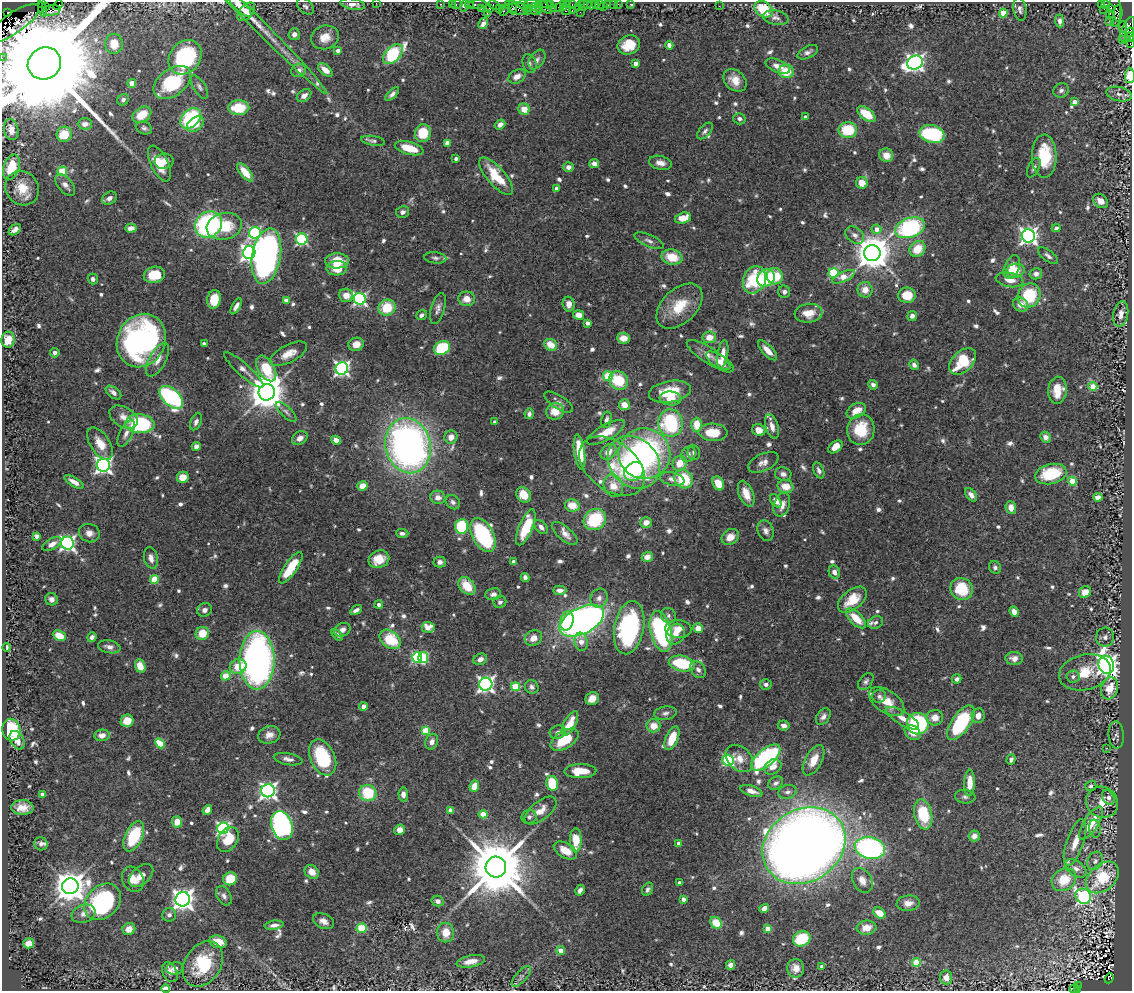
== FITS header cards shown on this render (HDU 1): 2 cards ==
NAXIS1  =                 1130
NAXIS2  =                  989

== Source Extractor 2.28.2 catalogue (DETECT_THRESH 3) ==
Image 1130 x 989 px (HDU 1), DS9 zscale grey, 1 PNG px = 1 image px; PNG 1134 x 993 px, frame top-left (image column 1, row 989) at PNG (2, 2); each listed source drawn as its Kron ellipse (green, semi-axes under 4 px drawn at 4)
Background 1.06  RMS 0.034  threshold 0.101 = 3 sigma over >= 5 px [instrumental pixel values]
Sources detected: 813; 4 with non-positive FLUX_AUTO (blend fragments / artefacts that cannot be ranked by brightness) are neither listed nor drawn; of the other 809, the 500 brightest by FLUX_AUTO listed and drawn (309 fainter detections omitted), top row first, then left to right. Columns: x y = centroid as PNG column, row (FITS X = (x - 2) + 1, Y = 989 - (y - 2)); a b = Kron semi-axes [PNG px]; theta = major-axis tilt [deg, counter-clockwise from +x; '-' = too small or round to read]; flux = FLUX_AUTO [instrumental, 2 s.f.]
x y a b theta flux
42 3 2 2 - 14
376 3 2 2 - 32
353 4 12 5 -9 16
441 4 3 2 - 47
452 4 2 2 - 31
457 4 6 3 10 45
478 4 9 3 1 180
531 4 8 2 4 230
546 4 5 2 - 110
564 4 3 3 - 88
567 4 3 2 - 77
572 4 3 2 - 20
581 4 3 2 - 72
588 4 3 3 - 48
595 4 3 2 - 46
608 4 3 3 - 91
613 4 2 2 - 15
618 4 2 2 - 39
630 4 3 2 - 16
1105 4 4 3 - 50
58 5 5 2 - 83
469 5 4 3 - 99
494 5 6 3 -27 89
508 5 4 2 - 60
523 5 6 3 -13 240
550 5 3 3 - 76
584 5 6 3 65 100
592 5 5 3 - 120
600 5 5 2 - 27
1101 5 3 3 - 580
240 6 15 5 -44 20
306 6 10 6 -41 7.5
464 6 6 3 72 150
603 6 2 2 - 18
719 6 2 2 - 8.3
45 7 4 3 - 64
512 7 7 3 -84 280
535 7 4 3 - 270
545 7 8 3 -44 200
558 7 2 2 - 70
564 7 3 3 - 130
578 7 3 2 - 81
529 8 2 2 - 56
539 8 5 3 - 130
554 8 2 2 - 17
1111 8 4 3 - 300
42 9 7 3 -78 170
481 9 4 3 - 60
489 9 3 3 - 100
499 9 2 2 - 34
518 9 9 6 -18 510
764 9 10 7 -35 78
1020 9 11 6 -80 9
1104 9 3 2 - 22
51 10 9 5 10 470
504 10 6 3 63 130
535 10 5 3 - 400
527 11 2 2 - 54
566 11 4 3 - 160
572 11 3 2 - 130
1115 11 16 6 -88 620
246 12 11 6 47 14
580 12 2 2 - 9.4
7 13 3 2 - 25
487 13 2 2 - 26
1003 13 4 4 - 77
1118 13 8 4 89 400
1110 14 3 3 - 77
776 18 13 7 -11 11
253 19 105 6 -45 61
1060 21 6 4 -88 11
1109 21 2 2 - 37
13 24 31 10 34 1900
483 24 6 4 58 12
1123 27 5 3 - 730
1128 29 13 6 67 1200
1131 32 5 2 - 330
294 34 6 5 - 11
325 37 14 12 17 32
1129 37 5 3 - 290
1122 40 2 2 - 61
1130 43 3 2 - 69
114 44 10 9 - 36
629 45 11 9 22 50
669 45 4 4 - 8.3
338 50 4 3 - 12
808 52 11 6 27 9.1
393 54 12 7 44 230
185 57 18 15 50 230
2 58 2 2 - 20
537 60 11 7 56 9.3
44 63 17 15 32 110000
635 63 4 4 - 16
915 63 8 6 23 1100
530 64 10 6 -73 7.6
778 66 13 6 -21 20
299 70 7 6 - 15
325 70 8 5 -40 24
786 72 7 6 - 54
1130 76 7 5 87 46
517 77 9 6 30 17
735 80 13 9 -44 29
172 82 21 13 36 160
132 83 4 4 - 41
199 87 13 6 -58 8.2
1061 90 8 7 - 8.6
392 94 9 4 45 8.7
1119 94 13 7 -12 13
304 96 8 5 35 12
123 100 6 5 - 7.8
1074 102 4 4 - 18
239 108 10 7 0 71
524 109 6 5 - 30
866 114 10 5 -37 66
142 115 10 7 34 47
805 117 3 3 - 7.3
191 118 12 8 46 180
739 119 6 5 - 7.8
85 124 7 5 -2 14
195 124 10 6 38 29
500 125 5 4 - 12
144 128 8 6 -21 7.2
11 129 11 7 -81 16
848 130 9 8 - 84
705 131 10 5 48 7.3
423 133 9 8 - 73
64 134 8 7 - 51
932 134 13 8 -15 240
373 141 12 5 -9 7.4
447 143 4 4 - 32
409 148 15 6 -15 54
886 155 7 6 - 24
1044 156 21 12 -89 110
456 159 4 3 - 7.1
164 161 9 8 - 16
159 163 19 8 -64 48
660 163 11 7 -12 16
594 164 5 4 - 14
11 167 13 8 71 52
568 167 5 4 - 12
1034 168 10 5 62 7.2
62 171 5 4 - 89
245 172 11 5 -50 40
496 176 23 9 -49 77
862 183 6 6 - 29
65 185 13 7 -49 14
22 188 18 16 -47 50
557 188 4 3 - 12
109 198 8 6 34 14
1100 201 8 6 -38 21
403 212 6 5 - 7.6
683 218 8 5 15 38
208 225 14 12 39 390
224 226 18 13 13 69
131 228 6 4 2 14
910 228 15 9 20 330
1056 228 4 4 - 9.2
877 229 5 5 - 18
15 230 7 4 38 13
255 233 6 5 - 320
855 235 10 7 -36 13
1028 236 6 6 - 1100
302 239 6 5 - 350
649 241 16 6 -24 10
917 249 8 7 - 54
249 252 6 6 - 960
872 253 8 8 - 5800
266 256 28 14 80 990
1048 256 12 5 -37 9.5
672 257 10 7 -11 51
435 258 11 5 -6 7.1
337 261 12 7 3 51
1012 267 12 7 68 27
337 268 10 7 3 49
1015 271 9 7 13 52
833 273 5 5 - 170
1036 274 6 5 - 13
154 275 11 8 11 51
775 276 8 8 - 62
843 277 12 5 24 45
766 278 9 8 - 140
93 279 5 5 - 7.7
754 280 14 11 65 130
1010 280 14 7 -11 25
865 290 8 7 - 23
784 292 6 6 - 8.7
346 295 7 7 - 25
907 295 9 7 1 64
1029 295 12 11 - 120
214 299 9 6 80 53
360 299 6 6 - 480
467 299 8 7 - 25
286 300 4 4 - 20
569 304 7 6 - 14
1021 305 8 6 -28 20
236 306 9 4 61 10
679 306 27 17 44 75
387 308 8 8 - 69
438 308 16 7 75 13
808 313 14 9 6 36
1121 314 13 7 79 16
422 315 6 4 37 9
579 315 5 5 - 25
912 316 5 5 - 10
587 323 4 3 - 14
709 337 7 6 - 28
623 338 6 5 - 25
8 340 8 6 77 45
141 340 27 24 62 680
204 344 4 3 - 12
356 344 8 6 18 21
551 345 7 5 -32 40
442 348 8 6 26 140
768 350 12 5 -47 22
55 353 5 5 - 7.1
289 354 20 9 27 28
723 354 14 5 80 19
708 355 25 7 -32 23
158 360 18 8 61 24
963 361 16 10 43 95
720 362 16 6 -34 18
914 365 5 4 - 8.9
266 368 14 8 -59 110
342 369 6 6 - 690
244 370 26 6 -42 17
608 376 5 5 - 96
618 380 10 9 - 85
873 385 5 4 - 8.7
1093 386 4 4 - 66
1057 390 14 9 85 46
267 392 8 8 - 6600
670 392 21 10 10 81
113 393 9 5 -38 12
171 397 14 8 -43 400
670 399 11 7 -5 24
559 402 16 6 -32 11
624 405 5 5 - 25
555 411 9 8 - 42
856 411 10 7 30 34
286 412 13 5 -44 8
529 414 5 4 - 9
124 417 15 10 -30 20
606 420 8 5 80 8.8
196 422 9 5 66 8.4
495 422 3 3 - 9.1
670 423 14 12 -79 210
140 424 15 9 -3 210
697 425 7 5 -89 44
772 426 12 6 -73 22
759 430 7 6 - 23
861 430 15 13 78 83
606 432 21 7 29 46
713 432 14 8 -3 61
126 433 15 6 63 13
451 437 7 6 - 19
1045 437 6 5 - 14
300 438 8 6 31 12
336 440 5 4 - 20
100 444 18 9 -57 36
196 446 4 4 - 13
408 446 28 22 -75 1200
835 447 8 5 36 28
580 452 17 5 -83 79
608 452 9 6 43 25
694 453 7 6 - 7.3
644 454 26 25 - 500
688 454 8 6 58 9.3
634 462 29 23 -46 420
763 462 16 8 25 18
680 463 8 6 58 38
103 465 6 6 - 890
612 466 37 24 -37 110
819 470 8 5 -67 8.2
634 472 10 8 41 74
783 474 8 6 -13 11
1051 474 16 10 12 110
183 477 6 6 - 28
672 479 12 6 -13 14
684 479 10 8 -46 100
1072 481 4 4 - 60
74 482 11 4 -30 18
718 483 7 5 -60 41
362 486 5 5 - 27
613 486 11 9 -65 33
786 486 8 6 -12 34
746 494 13 7 -68 33
524 495 8 7 - 45
971 495 7 5 -50 13
438 497 7 6 - 16
1098 497 5 4 - 20
776 501 7 4 -54 19
453 502 8 6 -45 8.3
572 505 7 6 - 41
782 505 12 8 71 21
1011 507 6 5 - 21
595 519 11 10 - 130
646 522 6 5 - 17
461 526 7 6 - 120
526 527 19 7 68 98
541 527 8 5 -49 13
766 531 10 8 -67 12
89 533 10 9 - 17
402 533 6 4 -3 8.3
565 533 16 7 -41 19
483 535 18 10 -63 280
37 536 4 3 - 19
730 537 9 7 34 26
67 543 6 6 - 720
52 544 10 5 30 15
647 557 5 5 - 16
151 558 11 7 -77 13
379 559 11 8 22 42
513 561 4 4 - 7.5
440 562 6 5 - 10
995 567 6 5 - 7.2
291 568 19 6 56 75
834 572 7 5 -64 12
525 577 4 4 - 9
154 579 4 4 - 82
467 586 10 7 -49 58
961 589 11 11 - 95
560 590 6 4 2 12
1085 592 6 5 - 27
493 594 8 6 10 12
599 598 10 8 61 12
51 599 6 6 - 11
852 600 17 9 39 56
500 602 6 6 - 7.7
379 604 4 4 - 10
204 610 7 6 - 9.6
356 610 6 4 31 9.7
1014 612 5 4 - 17
668 615 8 7 - 7.4
856 618 13 6 -44 45
567 621 9 6 77 65
582 621 24 13 26 1200
876 622 8 6 22 7.1
428 627 6 5 - 46
629 628 27 15 79 420
698 628 5 5 - 23
678 629 13 9 -4 21
342 630 8 6 26 12
661 631 21 10 -76 350
202 633 7 6 - 49
675 634 11 9 63 21
337 635 7 4 -48 7.1
59 636 7 5 -25 38
92 637 5 4 - 8.4
1105 637 9 9 - 12
533 638 9 7 30 21
390 639 12 8 -39 96
581 642 9 6 -81 28
7 647 4 3 - 11
109 647 11 6 -11 14
417 657 5 5 - 240
423 658 5 5 - 140
1014 658 8 6 -4 15
480 659 7 5 23 12
257 660 29 17 90 960
682 663 13 7 -11 160
1106 665 9 7 -73 1700
140 666 7 5 -68 34
238 666 8 7 - 50
698 670 9 6 -54 10
1085 672 26 17 13 71
226 676 5 4 - 49
1073 677 6 6 - 7.7
957 679 5 4 - 7.8
866 682 9 6 52 7.6
486 684 6 6 - 840
766 684 6 5 - 7.7
516 687 4 4 - 100
532 687 7 6 - 8.5
1110 688 11 8 73 51
879 696 7 6 - 7.2
592 698 7 6 - 24
887 702 20 11 -34 47
363 706 4 4 - 14
665 713 11 6 9 9.3
978 716 7 6 - 17
823 717 9 6 53 10
902 718 19 6 -31 26
935 718 8 7 - 23
127 721 6 6 - 37
961 723 20 9 55 200
570 724 13 6 61 42
918 724 11 11 - 260
784 725 6 5 - 12
653 726 7 6 - 30
11 730 11 9 -78 130
425 731 4 4 - 79
558 732 8 6 19 9.7
913 732 9 6 -39 20
102 735 7 6 - 16
269 735 11 8 18 18
1116 735 13 7 -86 11
672 738 12 6 67 55
17 740 10 6 -60 21
565 740 15 8 32 81
432 742 8 6 71 13
160 743 5 4 - 69
1107 748 2 2 - 9.8
323 757 19 12 -65 140
739 758 16 11 -44 30
766 758 17 8 40 420
288 759 14 6 -10 12
1011 759 5 4 - 7.2
728 760 6 5 - 290
813 760 17 8 61 34
773 767 9 7 33 19
580 771 16 7 1 47
552 783 7 6 - 81
776 783 8 6 32 9.5
969 783 13 5 88 33
474 786 5 4 - 35
1091 786 6 5 - 7.5
268 791 6 6 - 1000
751 791 11 5 -17 18
787 792 9 7 15 9.4
368 793 9 8 - 92
42 794 4 4 - 20
403 794 7 5 -87 14
965 797 10 6 -7 7.6
1108 797 8 5 -57 13
1102 802 16 15 - 39
22 807 11 7 0 26
207 810 5 4 - 15
451 810 4 4 - 27
540 810 19 9 39 27
483 814 4 4 - 49
923 814 15 9 -78 110
529 817 7 7 - 7.4
177 822 5 5 - 31
1091 823 19 7 57 54
282 826 15 10 -72 670
223 828 6 5 - 490
1095 829 9 5 -82 7.5
400 830 5 5 - 19
134 836 16 8 64 130
974 836 5 5 - 17
228 840 13 9 57 49
576 840 12 5 89 65
1075 842 24 8 71 33
41 844 7 6 - 7.9
679 844 4 4 - 18
804 846 43 36 33 4000
870 848 15 11 -12 500
565 851 13 7 -29 33
1095 861 9 7 61 11
496 867 10 10 - 23000
1076 868 12 7 -34 16
312 872 7 6 - 24
141 875 14 8 40 24
1102 877 19 13 42 110
133 879 13 10 -63 26
230 879 7 6 - 65
862 880 13 9 -60 22
1064 880 13 10 35 70
679 883 4 3 - 14
70 886 8 7 - 4500
648 889 7 5 60 7.1
580 890 5 4 - 8.9
224 896 10 7 -59 9.9
1083 896 8 7 - 490
183 899 7 7 - 1800
683 899 4 3 - 16
438 901 6 5 - 11
102 902 20 15 45 350
908 903 11 8 5 19
764 908 5 4 - 16
879 913 7 5 -35 35
84 914 12 9 20 16
169 915 7 6 - 9.1
323 921 11 7 -23 15
716 923 6 5 - 58
274 925 9 4 8 10
362 928 5 4 - 120
866 928 10 7 7 28
129 929 6 6 - 22
768 929 4 4 - 38
446 933 10 8 89 30
802 939 9 7 22 93
218 942 8 6 -16 40
29 943 5 5 - 27
561 950 4 4 - 41
471 961 14 6 11 26
916 962 4 4 - 78
203 964 24 18 57 130
731 965 5 4 - 12
822 966 4 3 - 11
174 968 8 6 10 9.1
796 968 9 8 - 21
170 972 10 7 -64 15
521 976 13 5 49 9
946 977 7 6 - 20
1109 978 5 4 - 59
1078 985 3 3 - 210
166 988 4 3 - 53
1074 988 5 3 - 60
1078 989 4 2 - 170
At the frame edge (FLAGS 8, measured only in part): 11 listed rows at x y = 42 3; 376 3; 353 4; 13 24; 1131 32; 1129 37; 1130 43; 2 58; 1130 76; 166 988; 1078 989
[309 fainter detections neither listed nor drawn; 4 non-positive-flux detections neither listed nor drawn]